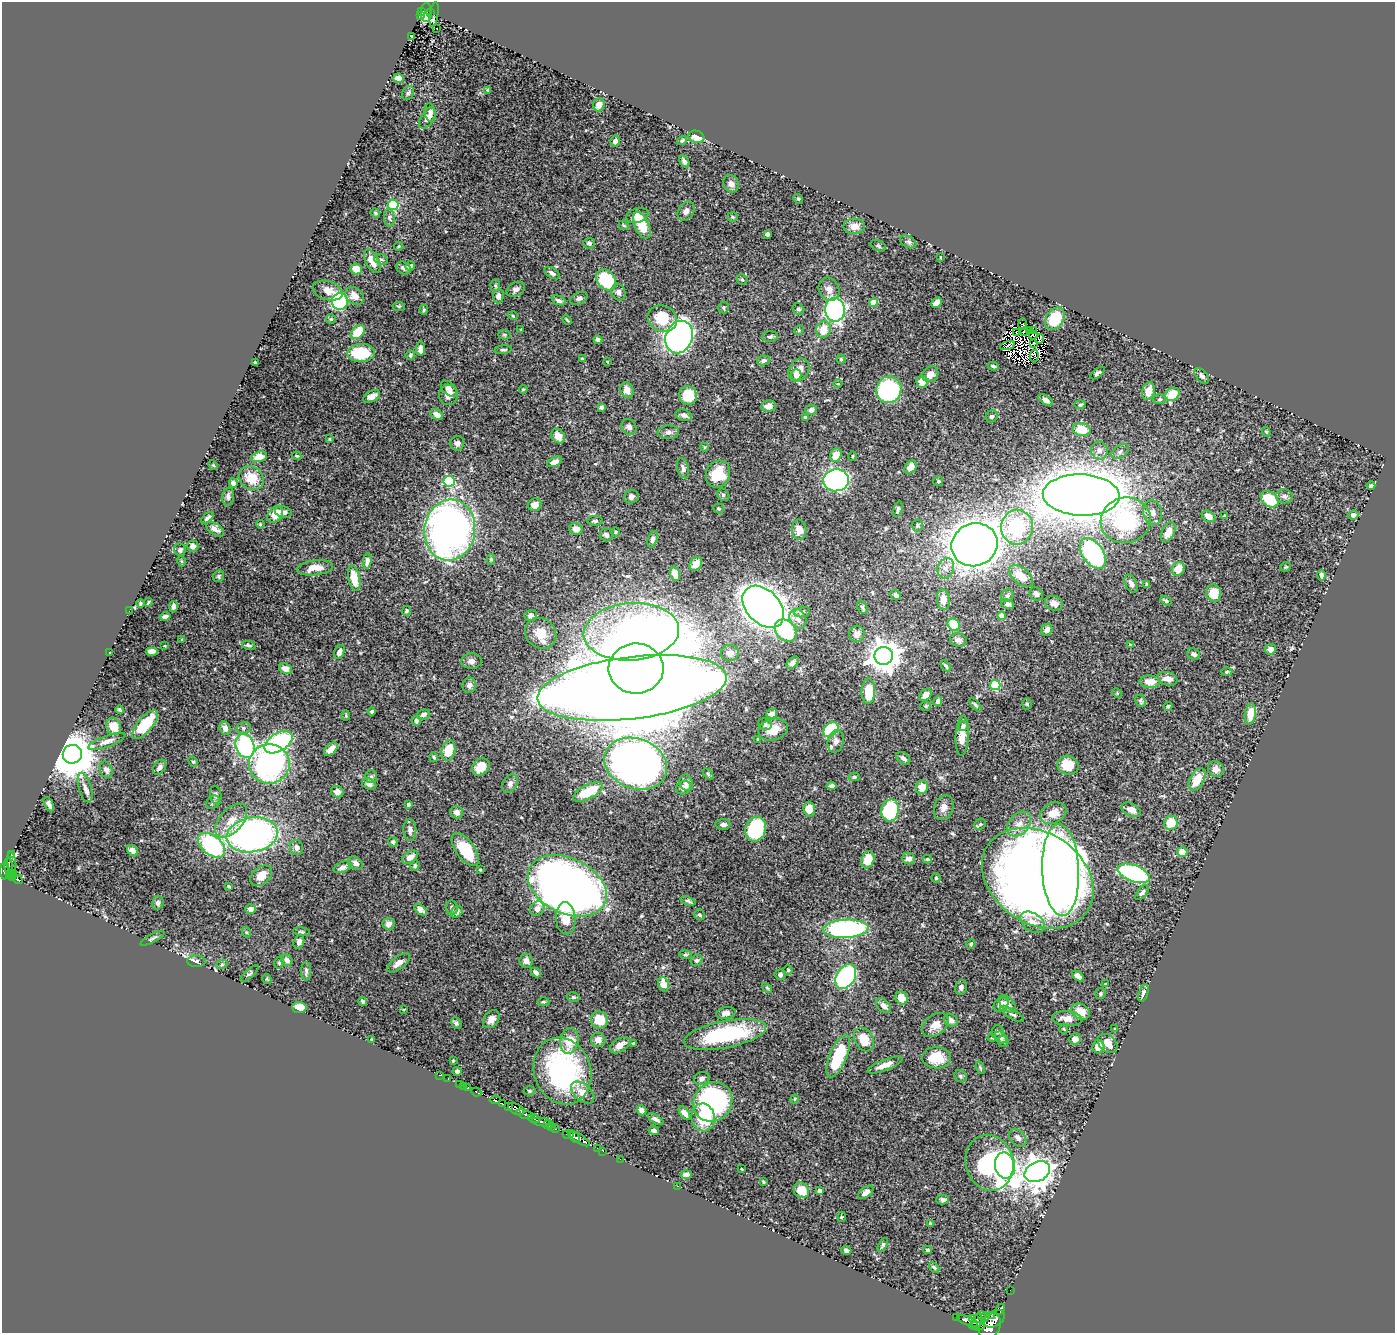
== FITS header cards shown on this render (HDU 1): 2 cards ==
NAXIS1  =                 1393
NAXIS2  =                 1331

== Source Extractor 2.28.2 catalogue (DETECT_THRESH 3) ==
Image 1393 x 1331 px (HDU 1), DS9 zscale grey, 1 PNG px = 1 image px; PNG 1397 x 1335 px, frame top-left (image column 1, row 1331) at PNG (2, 2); each listed source drawn as its Kron ellipse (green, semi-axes under 4 px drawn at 4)
Background 0.796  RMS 0.016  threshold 0.0471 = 3 sigma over >= 5 px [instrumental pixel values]
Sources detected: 500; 13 with non-positive FLUX_AUTO (blend fragments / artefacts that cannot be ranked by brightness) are neither listed nor drawn; the other 487 listed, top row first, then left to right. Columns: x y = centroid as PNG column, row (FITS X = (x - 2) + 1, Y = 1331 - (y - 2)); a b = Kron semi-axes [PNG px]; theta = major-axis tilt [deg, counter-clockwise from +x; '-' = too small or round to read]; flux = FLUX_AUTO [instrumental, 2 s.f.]
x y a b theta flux
422 11 3 3 - 51
426 12 9 5 87 69
430 13 3 2 - 17
434 14 12 2 82 5
420 16 4 3 - 12
437 28 3 2 - 2.6
412 36 4 2 - 1.4
398 78 5 4 - 8.7
488 90 4 3 - 1.1
408 93 7 5 60 1.9
599 105 6 5 - 6.9
430 113 9 5 -79 3.3
427 118 12 6 58 4.5
696 137 8 6 -17 14
682 140 5 3 - 1.5
615 141 5 4 - 4.5
684 161 7 4 -56 3.2
731 184 9 7 -61 5.5
798 199 5 4 - 1.2
393 205 5 5 - 82
686 211 10 7 57 5.3
375 213 5 4 - 1.1
637 215 11 7 16 9
733 217 5 4 - 1.3
389 218 9 5 -81 2
624 225 5 3 - 0.96
642 225 14 7 -65 27
854 226 11 8 1 8.4
767 234 4 4 - 3.7
908 242 8 5 -28 2.6
589 243 5 5 - 3.7
399 246 4 4 - 1.2
878 246 8 5 -23 2
940 257 4 2 - 0.73
381 259 7 5 -19 1.9
372 261 13 6 -62 11
410 266 5 4 - 2.9
404 268 8 6 -34 3.2
356 269 6 5 - 15
552 273 8 5 -33 3
742 279 5 5 - 1.5
606 280 11 9 -50 75
495 286 6 4 -87 1.6
516 289 10 7 26 4
829 289 12 10 -62 7.7
328 291 15 9 -18 9.6
618 292 8 7 - 4.3
354 296 10 8 -41 9.5
498 296 7 5 86 4.9
579 298 9 5 27 3
559 300 8 4 -22 2.3
340 302 8 8 - 130
874 302 4 4 - 17
937 303 6 4 43 6.5
399 306 6 4 -6 1.4
723 307 6 5 - 1.6
798 309 6 5 - 1.9
424 310 5 4 - 1.5
835 310 12 10 -87 210
513 316 5 3 - 0.85
662 318 15 12 -28 32
331 319 5 4 - 1.2
1055 319 12 8 56 39
567 320 5 3 - 1.1
1023 324 5 3 - 1.1
823 329 8 7 - 16
521 330 4 3 - 0.99
799 330 5 4 - 1.1
1029 331 2 2 - 0.94
1033 331 3 2 - 0.92
358 332 8 5 46 29
1024 332 4 2 - 2.3
1016 333 2 2 - 1.4
504 335 6 5 - 1.6
1033 335 4 2 - 0.17
679 337 17 13 68 410
770 337 8 5 2 2.1
1039 339 5 2 - 0.01
598 340 4 3 - 3.1
1034 343 3 2 - 1.4
1007 345 8 3 17 0.81
421 349 7 4 83 6.6
503 350 8 4 7 2
361 353 14 9 2 48
410 355 4 4 - 2
1034 356 6 2 82 1.4
582 359 3 3 - 1.7
841 359 4 4 - 1.3
764 360 6 5 - 2.8
607 361 4 2 - 0.65
255 362 3 3 - 1.4
993 366 5 3 - 1.8
799 370 12 9 56 9.2
1097 373 8 4 37 2.8
930 374 8 7 - 8.7
796 375 6 5 - 12
1202 376 9 5 -50 3.2
922 382 6 6 - 11
838 384 4 3 - 0.85
449 389 10 6 -44 4.1
523 389 4 4 - 1.1
627 390 8 6 -67 7.1
889 390 13 12 - 150
1148 391 9 6 72 12
1172 394 8 6 31 24
448 395 10 9 - 6.7
372 396 9 5 29 8.2
688 396 9 9 - 25
1160 399 6 5 - 1.6
1046 400 8 4 -33 4.2
1080 405 6 3 6 1.4
768 406 7 5 7 5.5
601 407 4 4 - 2.6
811 410 6 5 - 4.9
437 415 7 5 -34 6.6
684 415 8 5 -18 3.1
992 416 6 5 - 1.9
805 417 3 3 - 1.2
629 427 8 7 - 4.4
1082 429 9 6 -11 18
668 432 11 6 3 3.6
1266 432 5 4 - 1.3
558 436 8 6 -51 11
330 439 4 2 - 0.66
457 443 7 7 - 4.1
704 447 4 3 - 0.82
1099 450 9 8 - 5.1
1120 452 10 6 37 3.1
836 455 7 5 60 13
297 456 4 3 - 1
852 456 4 3 - 1.1
259 457 8 5 14 7.4
555 462 8 4 24 5.3
213 465 5 4 - 1
911 467 7 5 48 8.1
683 468 10 5 -73 4.4
718 474 14 11 63 34
251 478 13 11 -39 19
836 480 13 11 5 200
449 481 5 5 - 81
938 481 5 5 - 1.5
233 483 5 4 - 3.6
1371 486 4 3 - 2.1
723 495 7 5 -46 1.9
1081 495 38 20 -2 2600
1284 496 8 7 - 3.1
228 497 9 6 84 3.1
631 497 7 6 - 4.9
1269 499 10 7 -36 40
535 505 7 6 - 6.6
719 509 5 4 - 1.9
898 509 8 4 74 2.7
283 512 8 5 -14 4.4
1153 512 12 9 -80 7
275 514 9 7 51 15
1353 515 5 4 - 3.6
1208 516 7 5 -31 8.6
1224 516 4 3 - 0.85
207 518 7 3 38 2.8
1126 520 25 23 12 110
595 521 8 5 -1 2
260 524 4 3 - 1
917 525 6 5 - 1.9
1017 527 17 16 - 74
215 529 10 5 -35 4.3
576 529 6 6 - 7
450 530 31 25 83 590
799 530 10 7 -87 8.9
616 532 4 4 - 1.1
1168 532 10 6 63 10
606 535 7 6 - 3.9
653 539 8 5 73 3
975 545 23 21 23 1400
193 546 5 5 - 4
180 550 6 6 - 2.4
1093 553 17 10 -54 150
491 559 5 4 - 1.6
181 561 5 3 - 0.94
367 561 8 4 82 4.5
696 564 7 6 - 6.6
1286 567 5 4 - 1.1
315 568 18 7 7 14
946 568 10 8 70 6.4
1178 569 7 6 - 13
675 574 7 4 -74 9
1321 575 5 3 - 2.9
219 576 6 5 - 1.8
1021 576 14 8 -40 15
354 578 13 6 -78 20
1131 584 9 5 -64 4.6
1147 585 4 3 - 1.7
1214 593 9 7 -76 20
1036 594 7 6 - 2.7
896 595 6 4 -42 2.7
1007 596 6 6 - 2.6
943 600 10 6 -85 11
1166 601 6 4 -33 2
148 602 4 2 - 1.1
140 603 4 4 - 1.5
1054 603 9 7 -23 7.2
1008 604 7 4 -26 4.4
173 606 5 3 - 3.2
763 607 24 16 -46 1200
862 607 7 4 -61 1.8
129 611 2 2 - 16
406 611 5 4 - 1.9
802 612 8 5 10 2.3
531 615 6 5 - 2.4
1002 616 4 4 - 13
165 617 5 4 - 4.6
798 619 10 8 -62 8.6
954 625 7 5 -44 28
1047 630 6 5 - 4.9
786 631 12 9 -48 81
631 632 48 28 4 660
541 633 16 14 -42 17
857 634 8 7 - 5.7
182 640 3 3 - 0.92
958 640 8 6 -12 4
249 645 7 3 -10 2
1130 645 4 3 - 0.94
165 646 3 2 - 0.71
1270 649 5 5 - 6.3
151 651 6 4 0 4.4
339 652 7 5 63 6.1
110 653 3 2 - 0.66
730 653 9 8 - 5.2
1194 654 6 5 - 3.1
884 656 9 9 - 1600
471 661 10 8 3 4.6
793 663 7 5 45 3.6
946 666 6 3 -56 1.8
636 668 27 25 1 3700
285 669 6 5 - 7.8
1227 672 5 3 - 1.1
1167 679 10 6 -16 8.9
1150 682 10 6 -3 13
469 685 7 7 - 4.1
995 685 5 5 - 68
632 688 95 31 7 11000
868 691 13 7 88 27
1117 693 5 4 - 1.1
925 695 7 5 48 7.3
938 701 5 4 - 3.5
1140 701 6 5 - 1.9
1027 704 6 5 - 1.5
975 705 8 4 -49 1.9
925 706 5 5 - 1.5
1168 706 4 4 - 2
119 710 4 3 - 1.4
372 711 4 3 - 1.5
423 714 7 5 17 3
772 714 5 5 - 6
1250 714 10 5 81 18
346 715 5 3 - 0.96
416 721 5 4 - 3.9
765 724 7 5 -26 3
145 725 18 7 49 39
114 726 9 7 -68 13
963 726 5 4 - 2.6
225 728 7 5 -72 5.3
243 728 7 5 14 2.8
773 730 15 10 17 19
831 730 8 6 44 69
962 736 20 6 87 14
758 740 4 4 - 2.5
107 741 20 5 20 6.2
836 741 11 8 76 5.4
279 742 15 9 31 130
245 746 12 9 -70 130
331 749 8 5 43 8.4
448 750 10 6 78 24
72 754 9 9 - 5500
434 757 5 3 - 1.4
903 758 8 5 -36 4
193 762 6 4 -61 1.5
269 764 20 19 - 220
636 764 32 25 -21 830
1068 765 10 9 - 24
159 767 8 5 55 4.4
481 767 9 7 48 15
1216 769 8 7 - 5.7
106 770 8 6 -66 4.6
708 774 6 4 -46 1.4
371 776 6 5 - 2.1
854 777 5 4 - 1.9
1197 779 12 7 62 18
686 783 8 6 -68 4.1
369 784 7 5 -22 4.2
510 784 10 7 57 3.9
831 786 5 4 - 3.5
922 787 7 6 - 13
85 788 15 6 -74 5.6
684 788 7 6 - 7.1
337 792 6 5 - 4.4
588 792 16 7 27 35
216 795 9 5 -80 3.3
213 802 7 6 - 2.3
49 804 7 4 -64 3.8
408 805 3 3 - 1.9
944 808 13 9 71 6.8
809 809 7 5 -87 15
890 810 11 8 77 81
1131 810 10 6 -27 8.2
457 812 6 6 - 4.7
1053 813 13 10 27 15
231 821 20 11 48 15
1171 823 7 6 - 22
723 824 7 5 0 3.5
980 824 6 5 - 2
1019 824 14 10 48 10
756 829 13 10 69 76
410 830 11 6 -89 4.5
252 835 26 17 10 370
393 842 5 4 - 2.7
211 845 15 9 -39 120
296 848 7 6 - 4.4
465 849 19 9 -54 41
133 851 6 5 - 6.7
1182 852 5 5 - 16
11 854 4 3 - 20
410 857 9 5 34 6.8
908 859 6 6 - 4.9
927 859 4 3 - 1.3
868 860 9 6 72 17
12 863 11 4 -82 140
355 863 8 6 -36 4.5
415 866 5 4 - 1.8
9 867 9 4 -82 110
342 867 9 5 21 4.5
480 870 3 2 - 0.97
1061 870 46 18 -88 1000
4 871 8 4 -89 420
1134 873 17 8 -21 190
9 874 3 2 - 13
14 874 3 3 - 28
261 876 12 8 41 12
13 878 4 3 - 47
936 878 4 4 - 1.2
1038 878 60 45 -34 1400
18 880 4 3 - 46
229 886 4 3 - 1.1
567 886 42 27 -26 1100
1142 893 9 4 49 2.6
688 901 8 4 -20 2.1
158 903 7 6 - 2.7
452 908 7 6 - 2.5
251 909 5 5 - 4.4
537 909 8 6 50 4.6
420 910 7 4 -37 6.4
457 912 7 5 38 3.4
700 915 6 5 - 2
566 918 16 10 -85 18
1033 922 13 9 -34 10
388 924 6 6 - 6.1
846 929 22 9 3 210
246 932 5 3 - 1.2
301 932 8 4 -9 1.9
152 938 13 3 28 1.9
299 942 7 5 71 3.9
971 944 5 4 - 1.3
686 955 6 4 -5 1.6
287 960 6 5 - 3.8
697 960 6 5 - 1.9
196 961 9 5 -2 3
526 961 7 6 - 4.5
279 963 6 4 77 1.6
398 963 13 6 38 6.4
222 964 6 3 20 1.5
788 970 4 4 - 1.4
306 971 9 5 -89 2.5
536 972 5 3 - 3.7
249 974 11 4 43 1.9
780 975 5 5 - 2.9
846 976 13 9 59 150
1078 976 7 4 -39 5.3
267 979 5 4 - 1.2
663 984 7 5 -76 15
1105 984 3 3 - 0.91
961 987 7 6 - 3.2
767 988 6 3 -45 1.2
1143 993 9 4 74 3.4
1100 994 5 5 - 1.7
573 997 6 4 -13 1.6
902 998 7 6 - 10
363 1001 5 4 - 1.7
544 1002 6 4 1 1.5
1001 1004 8 6 50 7.8
1007 1004 10 6 -48 5.9
883 1005 9 5 -42 4.2
299 1007 7 5 -2 20
404 1009 3 2 - 0.65
1081 1012 10 7 -32 13
726 1013 10 6 12 5.5
1012 1014 13 4 -32 3
491 1019 10 7 51 7.7
1067 1019 15 7 -6 9.1
599 1020 8 8 - 24
951 1020 7 6 - 4.7
456 1023 6 5 - 1.8
935 1025 15 10 36 12
1064 1029 5 3 - 0.82
1115 1029 3 3 - 0.98
998 1032 6 6 - 2.5
725 1034 42 13 11 100
1001 1037 6 5 - 2.7
992 1038 4 3 - 0.82
864 1039 12 9 -61 19
1075 1039 6 5 - 5.1
372 1040 4 3 - 1
598 1040 7 7 - 8.3
569 1041 13 9 80 24
1003 1041 6 5 - 1.8
633 1043 4 4 - 1.2
1107 1043 11 8 -44 10
620 1045 11 6 33 7.4
1098 1047 7 6 - 11
838 1056 22 8 67 50
937 1058 14 11 -1 25
453 1061 4 3 - 0.89
885 1065 18 5 21 9.8
980 1068 6 4 -70 1.4
457 1071 4 4 - 3.3
562 1071 34 28 -69 170
439 1075 2 2 - 7.3
961 1076 7 5 -48 1.9
448 1079 3 2 - 12
702 1079 8 6 16 3.5
459 1084 2 2 - 8.7
463 1086 3 2 - 13
468 1088 3 3 - 46
529 1091 6 4 -2 1.5
476 1092 5 3 - 83
583 1093 14 8 -40 12
795 1099 4 3 - 0.93
495 1100 5 4 - 74
713 1102 20 18 48 210
502 1104 3 3 - 210
508 1107 3 2 - 67
516 1109 9 5 -28 920
641 1110 5 4 - 3.9
684 1113 8 4 -54 4.1
525 1114 9 3 -15 320
703 1117 14 11 -82 31
534 1119 6 2 -17 85
656 1119 8 4 -32 3.3
542 1122 10 3 -8 440
548 1124 4 3 - 130
552 1127 3 3 - 110
555 1128 4 2 - 36
654 1130 5 4 - 2.9
568 1134 5 3 - 26
575 1137 6 3 -61 460
579 1138 12 4 -33 580
1018 1138 10 7 -48 5
597 1148 2 2 - 15
603 1151 3 2 - 1.1
620 1159 2 2 - 9.8
989 1163 28 24 -75 180
1005 1165 13 10 -79 140
742 1169 3 2 - 0.77
1037 1172 13 9 26 1800
686 1175 5 4 - 5.8
763 1182 3 3 - 1.4
677 1186 3 2 - 19
801 1190 8 7 - 19
819 1191 4 3 - 2.3
866 1192 9 5 38 6.3
943 1200 6 5 - 2.8
841 1217 5 3 - 0.85
930 1224 3 3 - 1.2
883 1245 7 4 63 2
846 1250 5 4 - 2.9
927 1250 4 3 - 1.7
934 1267 6 3 -44 1.6
1010 1290 2 2 - 1.2
1000 1309 5 4 - 260
981 1316 4 3 - 71
992 1316 3 2 - 150
957 1317 3 2 - 52
985 1317 5 4 - 200
973 1319 4 3 - 130
994 1319 11 7 32 1200
968 1321 11 4 -21 410
977 1321 8 4 77 320
977 1326 8 3 -2 210
990 1326 14 10 60 2200
At the frame edge (FLAGS 8, measured only in part): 1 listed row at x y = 4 871
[13 non-positive-flux detections neither listed nor drawn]